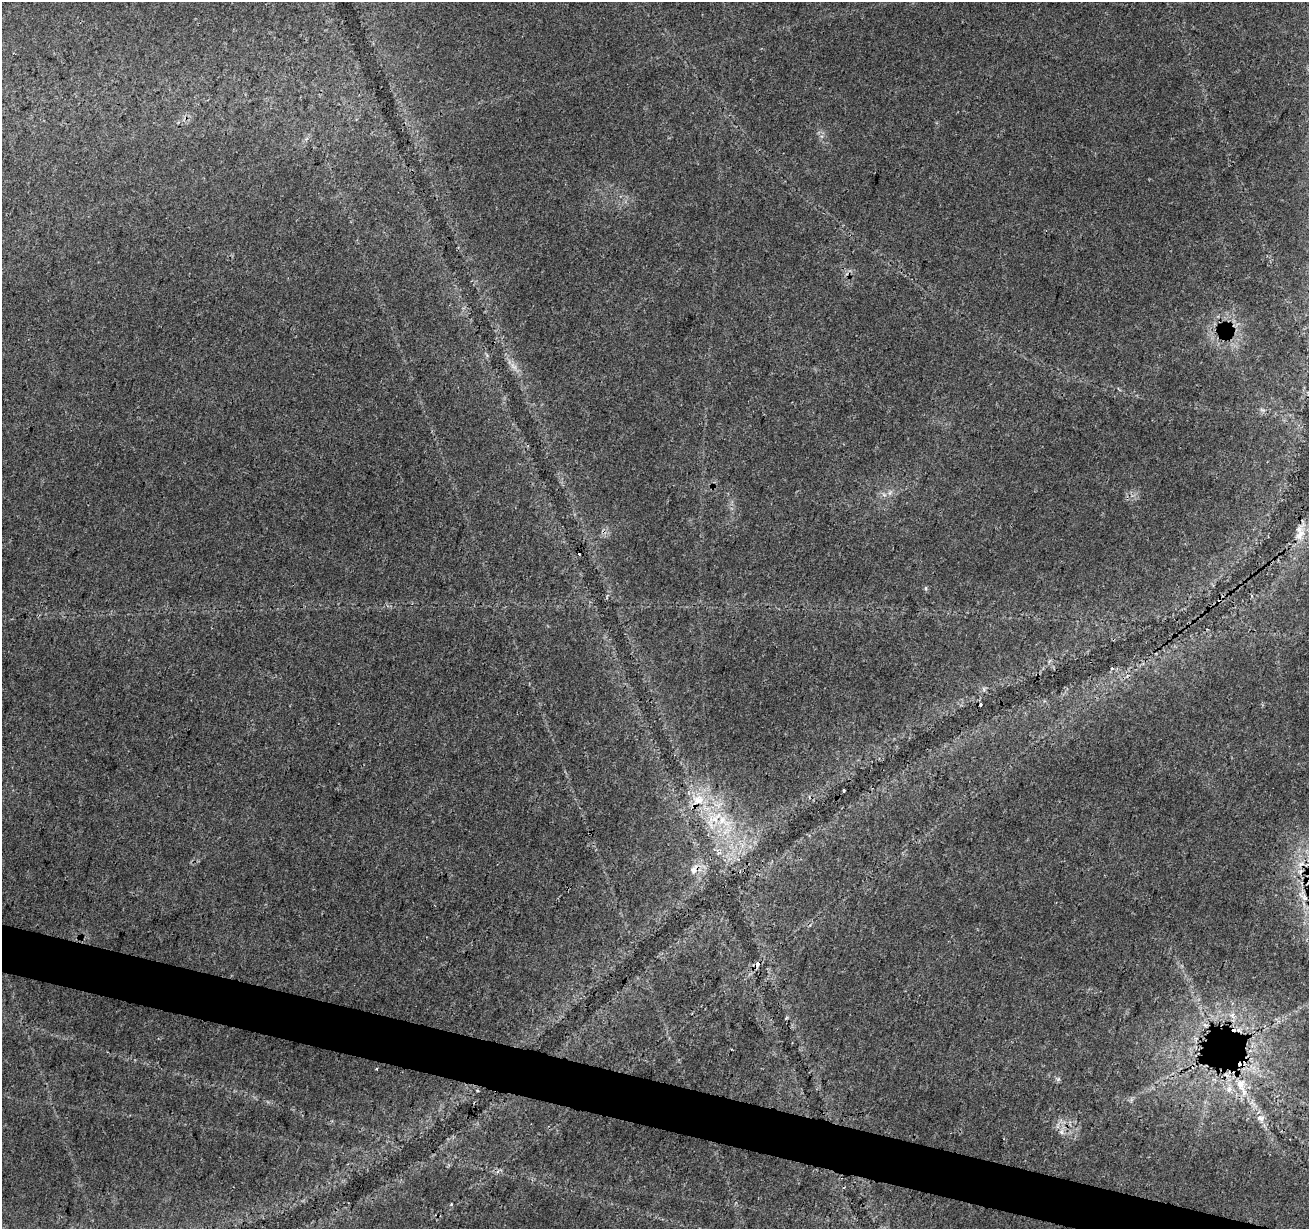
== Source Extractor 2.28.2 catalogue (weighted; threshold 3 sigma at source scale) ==
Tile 6 of 4 x 4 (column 2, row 2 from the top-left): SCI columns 1317-2623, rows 2736-3962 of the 5237 x 5409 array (HDU 1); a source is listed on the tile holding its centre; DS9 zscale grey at full resolution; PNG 1311 x 1231 px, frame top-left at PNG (2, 2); no overlay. Shown black and unused: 4% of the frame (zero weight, under 3 of 4 exposures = <1% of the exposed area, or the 3 px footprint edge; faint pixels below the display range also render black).
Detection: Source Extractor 2.28.2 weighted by HDU 2 'WHT'; one run over the whole footprint, this tile lists its part. Background 0.0274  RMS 0.0023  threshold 0.0105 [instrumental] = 3 sigma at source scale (4.5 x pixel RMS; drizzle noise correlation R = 1.50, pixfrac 1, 0.0396/0.0396 arcsec/px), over >= 5 px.
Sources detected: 21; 6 cosmic-ray / hot-pixel residue — not listed; the other 15 listed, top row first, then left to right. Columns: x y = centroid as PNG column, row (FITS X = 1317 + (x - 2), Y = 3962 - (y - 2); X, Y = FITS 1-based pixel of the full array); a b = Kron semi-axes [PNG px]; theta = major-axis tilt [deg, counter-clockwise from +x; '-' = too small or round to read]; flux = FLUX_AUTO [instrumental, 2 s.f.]
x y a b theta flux
513 366 14 6 -47 1.6
1262 410 7 4 -19 0.4
884 495 7 4 -19 0.53
1300 533 24 11 84 3.1
1112 668 4 3 - 0.24
844 790 3 2 - 0.28
698 799 19 15 -2 6
723 821 25 14 -31 8.5
694 870 13 9 61 2
1304 897 13 5 -37 1.3
757 964 10 5 70 1.1
1241 1084 18 12 -89 4.2
1229 1089 9 6 88 1.1
1261 1118 12 9 -8 1.6
1061 1132 9 6 85 0.92
Overlapping masked pixels (flux is a lower limit): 2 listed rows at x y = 1304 897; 757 964
Unlisted compact peaks at least as high as the median listed source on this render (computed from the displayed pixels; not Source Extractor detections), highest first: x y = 1058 1079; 451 1204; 926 588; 984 689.